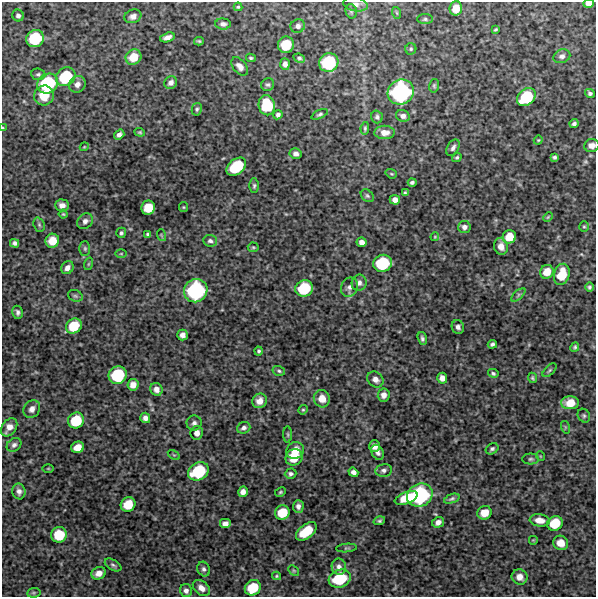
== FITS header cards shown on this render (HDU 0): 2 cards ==
NAXIS1  =                  594 /FITS: X Dimension
NAXIS2  =                  595 /FITS: Y Dimension

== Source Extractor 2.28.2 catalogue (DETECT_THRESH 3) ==
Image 594 x 595 px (HDU 0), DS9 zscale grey, 1 PNG px = 1 image px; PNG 598 x 599 px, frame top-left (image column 1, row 595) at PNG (2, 2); each listed source drawn as its Kron ellipse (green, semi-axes under 4 px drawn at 4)
Background 4820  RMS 200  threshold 599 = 3 sigma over >= 5 px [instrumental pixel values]
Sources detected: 174; all 174 listed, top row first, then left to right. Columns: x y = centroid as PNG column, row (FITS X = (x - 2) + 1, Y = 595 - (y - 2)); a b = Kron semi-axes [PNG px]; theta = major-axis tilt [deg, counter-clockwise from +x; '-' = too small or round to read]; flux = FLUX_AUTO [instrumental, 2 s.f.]
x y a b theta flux
356 4 12 7 -10 6.6e+04
588 4 5 4 - 6.9e+04
238 7 4 4 - 1.6e+04
456 8 7 6 - 1.8e+05
351 11 7 5 -75 2.6e+04
397 13 6 3 -71 1.5e+04
18 16 6 5 - 4.3e+04
133 16 9 6 18 6.9e+04
425 19 7 5 0 2.6e+04
223 24 8 5 -4 4.5e+04
298 26 7 6 - 5.5e+04
496 29 4 2 - 1.4e+04
167 37 7 4 16 6.9e+04
35 38 9 8 - 6.6e+05
199 41 5 4 - 2.0e+04
286 45 8 8 - 2.8e+05
411 49 5 5 - 2.2e+04
562 56 8 6 22 5.3e+04
133 57 8 7 - 2.4e+05
251 58 5 3 - 1.9e+04
299 58 6 4 -23 3.3e+04
329 63 10 9 - 8.0e+05
285 64 6 4 -85 5.0e+04
240 66 10 6 -50 7.3e+04
38 74 7 5 -8 3.0e+04
66 77 10 9 - 6.8e+05
171 82 7 6 - 5.9e+04
47 84 11 9 34 9.1e+05
77 84 9 8 - 7.4e+04
268 85 7 6 - 3.0e+04
434 86 7 5 77 2.2e+04
401 92 13 12 - 1.8e+06
590 93 5 4 - 2.7e+04
44 95 10 10 - 2.3e+05
526 97 10 8 39 6.0e+05
267 105 10 8 -78 5.5e+05
197 109 6 5 - 2.5e+04
320 114 9 4 25 2.7e+04
278 115 5 4 - 3.6e+04
403 116 7 5 -21 5.3e+04
377 117 6 5 - 3.1e+04
574 124 4 3 - 3.0e+04
3 128 4 2 - 1.1e+04
365 128 6 4 81 2.1e+04
140 132 5 4 - 1.7e+04
384 132 10 6 -1 9.6e+04
119 135 5 4 - 4.7e+04
538 140 4 4 - 1.5e+04
592 146 8 6 7 7.2e+04
84 147 4 3 - 1.2e+04
453 148 9 5 59 4.4e+04
296 154 6 5 - 4.6e+04
457 157 5 4 - 1.9e+04
554 157 4 4 - 2.6e+04
236 167 11 7 39 6.4e+05
391 174 6 4 -20 1.7e+04
412 183 4 4 - 3.0e+04
254 186 7 5 89 2.6e+04
405 193 4 3 - 2.0e+04
367 196 7 5 -45 2.6e+04
395 200 5 5 - 7.1e+04
62 205 7 6 - 7.7e+04
183 207 5 4 - 1.5e+04
148 208 7 7 - 2.8e+05
63 214 4 4 - 1.4e+04
548 217 5 3 - 1.3e+04
85 221 8 7 - 5.7e+04
39 225 7 5 -70 2.8e+04
464 227 6 6 - 4.9e+04
584 227 5 4 - 1.7e+04
121 233 5 5 - 2.8e+04
148 234 4 3 - 2.0e+04
161 235 6 3 -71 1.6e+04
435 237 4 4 - 1.3e+04
509 237 7 6 - 2.2e+05
52 241 7 7 - 2.0e+05
210 241 7 5 -4 3.7e+04
362 242 5 5 - 6.7e+04
15 243 4 4 - 3.8e+04
501 246 8 7 - 9.4e+04
253 247 5 5 - 1.7e+04
85 248 7 5 -89 2.6e+04
121 254 6 4 1 1.3e+04
382 263 9 8 - 7.1e+05
88 264 6 4 71 1.6e+04
67 268 7 5 53 6.4e+04
547 272 7 6 - 1.6e+05
562 274 11 7 74 3.3e+05
359 283 8 7 - 6.0e+04
349 287 10 8 67 6.6e+04
589 287 4 4 - 2.4e+04
304 288 9 8 - 5.8e+05
196 291 12 11 - 1.4e+06
518 295 9 4 42 2.8e+04
75 296 7 5 -21 2.8e+04
18 312 6 5 - 3.7e+04
74 326 8 7 - 3.8e+05
458 327 7 6 - 4.9e+04
182 335 5 5 - 6.9e+04
422 339 7 4 -74 3.2e+04
492 344 4 4 - 3.1e+04
575 347 5 4 - 2.2e+04
259 351 4 4 - 2.4e+04
550 370 8 4 43 2.5e+04
279 371 6 5 - 2.4e+04
493 373 5 4 - 2.4e+04
118 375 9 8 - 7.2e+05
442 378 5 5 - 7.0e+04
532 378 5 4 - 1.9e+04
375 379 8 7 - 8.1e+04
133 385 6 5 - 9.7e+04
156 389 7 6 - 7.1e+04
384 395 6 6 - 7.2e+04
322 399 9 8 - 1.4e+05
260 401 7 7 - 1.0e+05
570 403 9 6 -1 2.2e+05
32 409 9 7 56 7.8e+04
303 410 5 4 - 1.6e+04
584 416 7 6 - 2.9e+04
145 418 5 5 - 6.2e+04
76 420 8 7 - 4.3e+05
194 423 7 7 - 5.0e+04
9 427 10 7 55 1.0e+05
565 427 6 4 -72 1.9e+04
244 428 7 5 21 4.4e+04
197 433 7 6 - 8.1e+04
288 434 8 4 -89 1.9e+04
14 445 8 6 39 3.9e+04
375 446 6 5 - 7.3e+04
78 447 6 5 - 1.5e+05
492 449 7 5 34 3.0e+04
295 450 9 8 - 1.8e+05
377 452 8 6 -59 4.6e+04
174 455 7 4 -32 1.9e+04
540 456 5 3 - 9.9e+03
294 457 9 8 - 2.5e+05
531 459 8 5 1 2.8e+04
48 468 5 3 - 1.3e+04
384 470 8 6 10 4.3e+04
198 471 11 8 29 7.2e+05
353 472 5 4 - 5.1e+04
291 474 6 5 - 3.6e+04
19 491 8 6 -81 5.7e+04
243 492 5 5 - 7.1e+04
280 492 6 4 27 1.9e+04
420 495 13 11 24 1.4e+06
406 498 12 6 20 2.6e+05
452 499 8 4 21 2.9e+04
128 504 7 7 - 2.9e+05
298 506 6 5 - 5.5e+04
282 513 7 7 - 3.2e+05
484 513 7 6 - 1.8e+05
540 520 10 6 -8 1.2e+05
379 521 6 4 18 2.3e+04
438 522 6 5 - 6.4e+04
555 523 8 7 - 3.3e+05
225 524 6 5 - 7.0e+04
306 531 12 7 37 3.8e+05
59 535 8 7 - 3.7e+05
533 540 5 5 - 1.2e+04
561 543 7 7 - 1.4e+05
347 548 10 4 5 2.1e+04
113 565 9 5 -30 3.2e+04
339 567 8 7 - 6.3e+04
204 569 7 6 - 3.9e+04
294 570 6 4 -44 1.6e+04
99 573 7 6 - 1.0e+05
276 576 4 4 - 1.4e+04
520 577 8 7 - 1.1e+05
340 579 11 9 19 6.8e+05
201 588 10 7 -40 9.4e+04
253 588 8 7 - 3.8e+05
186 591 6 6 - 5.0e+04
34 593 7 5 7 2.1e+04
At the frame edge (FLAGS 8, measured only in part): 3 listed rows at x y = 588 4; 3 128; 592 146